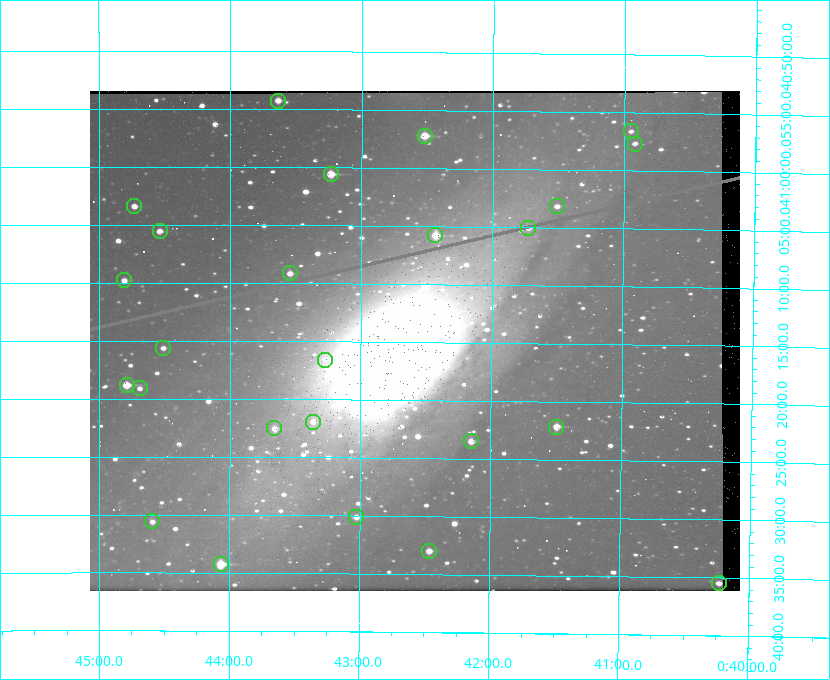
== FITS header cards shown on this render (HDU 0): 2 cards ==
NAXIS1  =                  650
NAXIS2  =                  500

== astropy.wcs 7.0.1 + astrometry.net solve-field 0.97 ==
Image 650 x 500 px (HDU 0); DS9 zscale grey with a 90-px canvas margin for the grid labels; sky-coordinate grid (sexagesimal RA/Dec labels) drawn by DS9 from the SOLVED WCS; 25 Tycho-2 reference stars matched to detected sources circled (green)
Header WCS: none
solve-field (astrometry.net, Tycho-2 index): SOLVED blind (the file carries no WCS)
Solved WCS: RA---TAN-SIP/DEC--TAN-SIP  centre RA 00:42:35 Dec +41:15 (10.65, +41.25 deg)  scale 5.18 arcsec/px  FOV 56.1' x 43.1'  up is +180 deg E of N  parity flipped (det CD > 0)
(file carries no celestial WCS; the grid is the blind solution)
Tycho-2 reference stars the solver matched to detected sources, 25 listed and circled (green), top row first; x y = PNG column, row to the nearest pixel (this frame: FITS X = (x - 90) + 1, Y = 500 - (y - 91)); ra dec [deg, ICRS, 3 dp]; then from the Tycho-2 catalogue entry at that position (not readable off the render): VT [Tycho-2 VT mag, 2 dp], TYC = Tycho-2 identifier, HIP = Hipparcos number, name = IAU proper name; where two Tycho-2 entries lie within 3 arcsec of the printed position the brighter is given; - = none
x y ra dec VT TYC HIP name
278 101 10.910 +40.904 10.39 2801-1024-1 - -
631 131 10.238 +40.944 11.79 2801-2058-1 - -
425 136 10.629 +40.954 9.37 2801-2009-1 3333 -
635 144 10.230 +40.961 11.47 2801-2047-1 - -
331 174 10.809 +41.009 9.29 2801-2078-1 - -
134 206 11.183 +41.057 10.65 2801-1540-1 - -
557 206 10.377 +41.053 11.36 2801-2079-1 - -
528 228 10.431 +41.085 11.65 2801-2062-1 - -
160 231 11.135 +41.093 10.71 2801-1503-1 - -
435 235 10.609 +41.097 10.73 2801-2063-1 - -
290 273 10.886 +41.153 10.99 2801-2037-1 - -
124 280 11.202 +41.163 10.95 2801-1544-1 - -
163 348 11.127 +41.260 11.28 2805-390-1 - -
325 360 10.818 +41.276 11.21 2805-2125-1 - -
127 385 11.198 +41.314 9.30 2805-117-1 - -
140 388 11.172 +41.318 11.25 2805-108-1 - -
313 422 10.841 +41.366 11.19 2805-2131-1 - -
556 427 10.374 +41.370 10.16 2805-213-1 - -
274 428 10.914 +41.376 10.74 2805-2142-1 - -
471 441 10.538 +41.392 10.59 2805-2135-1 - -
356 517 10.757 +41.502 11.21 2805-2136-1 - -
152 521 11.148 +41.510 11.65 2805-2178-1 - -
429 551 10.616 +41.550 10.67 2805-2192-1 - -
221 564 11.016 +41.571 9.16 2805-2199-1 3447 -
719 583 10.058 +41.591 11.18 2805-663-1 - -